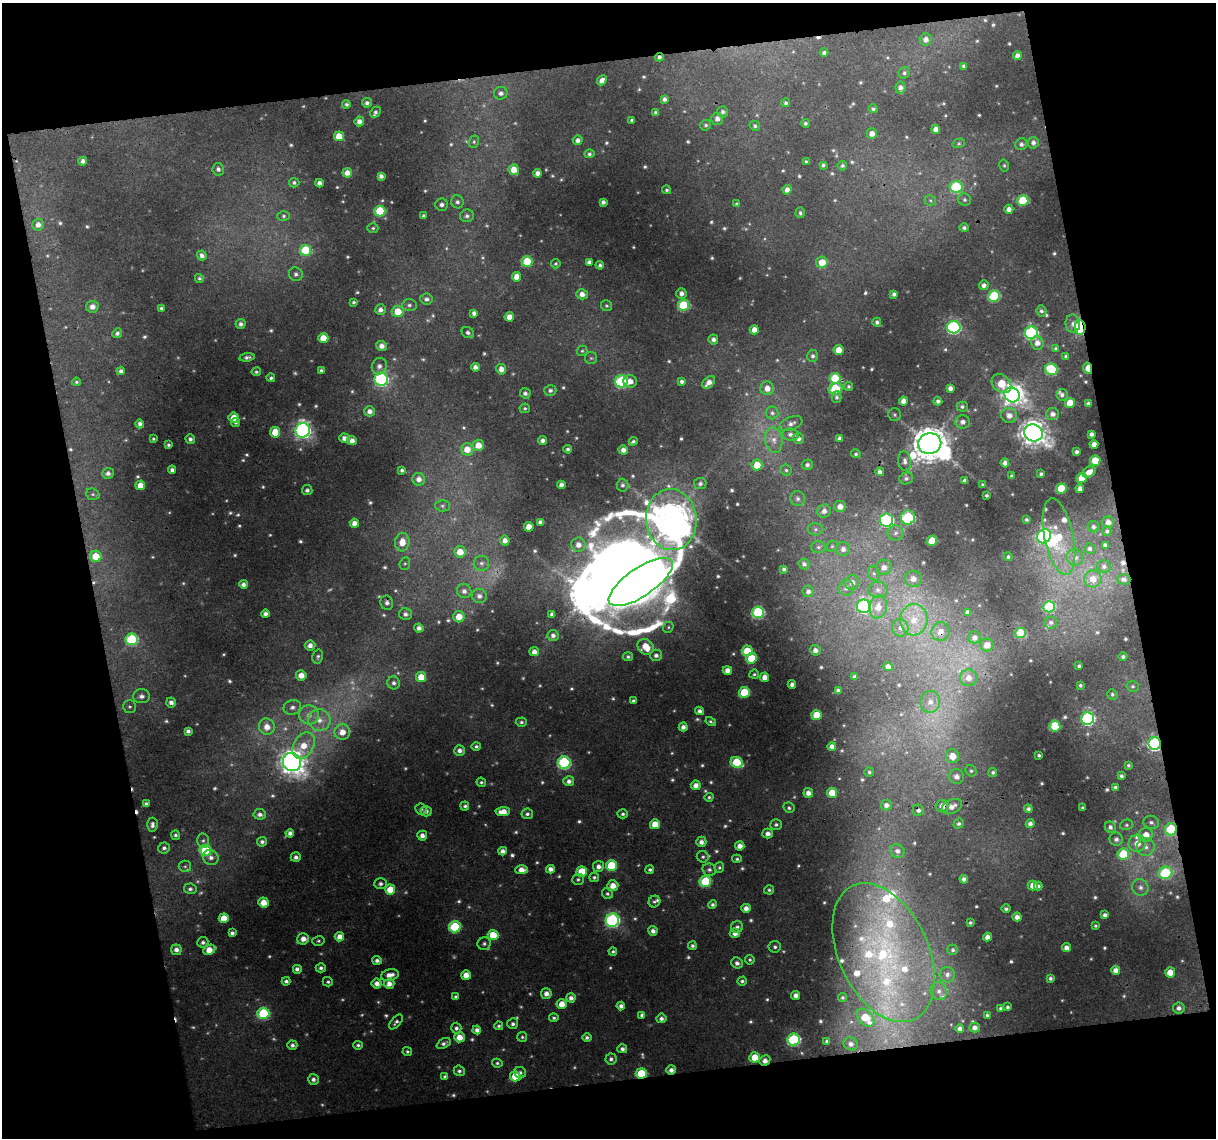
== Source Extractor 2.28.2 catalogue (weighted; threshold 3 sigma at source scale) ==
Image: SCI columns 1-1214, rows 18-1153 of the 1214 x 1167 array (HDU 1 of 3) = the unmasked area's bounding box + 8 px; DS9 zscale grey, full resolution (1 PNG px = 1 image px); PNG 1218 x 1140 px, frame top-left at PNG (2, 3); each listed source drawn as its Kron ellipse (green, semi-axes under 4 px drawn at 4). Shown black and unused: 25% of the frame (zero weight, under 3 of 4 exposures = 1% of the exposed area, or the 3 px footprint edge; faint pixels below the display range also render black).
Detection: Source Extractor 2.28.2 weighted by HDU 2 'WHT'. Background 0.0207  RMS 0.0035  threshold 0.0158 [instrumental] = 3 sigma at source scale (4.5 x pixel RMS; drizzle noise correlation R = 1.50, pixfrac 1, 0.0396/0.0396 arcsec/px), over >= 5 px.
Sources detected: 740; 50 too faint to see at this stretch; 7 inside a brighter object's white glare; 7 cosmic-ray / hot-pixel residue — neither listed nor drawn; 19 inside a brighter listed object's ellipse — not listed separately; of the other 657, all 500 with FLUX_AUTO >= 0.587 (the completeness limit of this list) listed and drawn (157 fainter detections not listed), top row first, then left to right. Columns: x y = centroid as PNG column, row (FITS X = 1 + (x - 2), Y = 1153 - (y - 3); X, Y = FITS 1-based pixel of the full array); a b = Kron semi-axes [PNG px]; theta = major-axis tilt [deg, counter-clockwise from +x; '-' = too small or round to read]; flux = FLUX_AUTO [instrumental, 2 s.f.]
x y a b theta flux
926 39 6 6 - 1.9
824 53 4 4 - 1
1017 56 4 4 - 2
659 57 4 4 - 1.1
963 66 4 3 - 0.63
904 73 6 5 - 0.89
602 80 5 4 - 2.3
900 88 6 5 - 1.7
501 93 7 6 - 1.5
664 99 4 4 - 1.1
367 103 5 4 - 1.1
786 103 4 4 - 0.75
346 104 4 4 - 0.8
873 109 4 4 - 0.8
375 112 6 4 44 0.85
723 112 5 5 - 1.1
656 113 4 4 - 1.2
717 119 6 6 - 1.9
632 120 3 3 - 0.72
359 121 5 4 - 2
805 123 4 4 - 0.78
706 125 5 5 - 0.77
755 126 5 5 - 0.74
936 129 4 4 - 2.3
872 134 5 5 - 2.5
339 136 5 5 - 6.1
578 140 5 4 - 1.5
474 142 6 5 - 0.65
959 143 6 4 17 0.61
1033 143 6 5 - 1.4
1021 144 6 5 - 1.1
589 154 5 4 - 0.77
83 161 4 4 - 1.4
806 162 4 3 - 0.69
823 165 4 4 - 0.72
1004 165 6 5 - 0.63
842 166 5 4 - 0.82
218 169 6 5 - 1.1
514 170 5 5 - 4.6
347 173 5 4 - 2.7
537 173 4 4 - 1.7
381 176 4 4 - 1.5
294 183 5 5 - 0.78
319 183 4 4 - 1.9
956 187 6 6 - 28
667 190 4 4 - 0.66
787 190 5 4 - 2
930 200 6 5 - 0.66
964 200 6 6 - 0.92
1023 201 5 5 - 19
457 202 6 6 - 1.2
603 202 4 4 - 1.3
737 204 4 4 - 0.69
442 205 6 6 - 1.4
1009 209 4 4 - 1.9
380 211 5 5 - 18
800 213 5 4 - 0.78
284 216 6 5 - 0.71
424 216 4 4 - 1
467 216 7 6 - 1.2
38 225 6 5 - 2.1
373 228 5 4 - 0.62
964 228 5 4 - 0.99
306 250 5 5 - 20
202 255 5 4 - 1.7
527 262 5 5 - 17
589 262 4 4 - 1.5
822 262 6 5 - 6
556 264 5 4 - 0.6
600 265 4 4 - 0.93
296 274 7 6 - 1.3
517 277 5 4 - 3.8
199 278 4 4 - 0.65
984 285 5 5 - 1.7
681 293 5 5 - 1.7
582 294 6 5 - 2.3
894 294 4 4 - 1.2
994 296 6 5 - 29
426 299 6 5 - 1.4
354 302 3 3 - 0.62
409 305 7 6 - 1
684 305 5 5 - 25
607 306 5 5 - 0.66
92 307 6 6 - 2.3
161 308 3 3 - 0.75
380 310 5 5 - 1.8
398 311 6 5 - 6.8
1041 311 5 5 - 1
474 313 4 4 - 1.3
509 317 5 4 - 3.1
877 322 4 4 - 1.1
1073 323 9 7 -83 1.7
241 324 5 5 - 1.3
954 327 6 6 - 64
1080 327 7 5 -85 37
754 330 4 4 - 3.1
468 332 6 5 - 1.2
117 333 5 4 - 0.97
1031 333 6 6 - 57
323 338 5 5 - 7.1
713 339 5 4 - 1.4
1037 343 7 6 - 2.4
382 346 5 5 - 2.3
1056 349 4 4 - 0.86
839 350 5 5 - 4.6
582 351 5 5 - 0.6
813 356 6 5 - 0.97
1066 356 3 3 - 0.67
247 357 7 4 9 1.1
591 358 6 6 - 0.69
379 366 8 7 - 1.8
475 367 4 4 - 1.6
1088 368 6 4 -77 7.2
501 369 5 5 - 2.7
1051 369 6 5 - 22
321 370 3 3 - 0.67
121 371 4 4 - 1.2
256 372 5 4 - 0.64
271 378 4 4 - 0.77
835 378 5 5 - 16
381 379 6 6 - 65
621 381 6 6 - 41
630 381 7 6 - 2.6
682 381 4 4 - 0.99
76 382 4 4 - 0.59
709 382 7 5 45 2.6
1001 384 11 8 -41 11
848 386 5 4 - 0.68
767 388 7 6 - 3
950 388 4 4 - 1.7
836 389 7 5 23 24
550 390 6 5 - 1
525 393 5 5 - 1.2
1012 395 8 7 - 200
1062 395 6 5 - 1.1
836 397 6 5 - 0.81
903 401 4 4 - 2.5
938 401 4 4 - 1.3
1070 403 5 5 - 8.8
1088 404 4 3 - 1.1
962 407 5 5 - 0.9
525 408 5 5 - 0.64
370 411 5 5 - 2
772 413 6 6 - 1
1053 414 6 6 - 1.9
895 415 6 6 - 0.67
1009 415 7 7 - 2.6
234 418 5 5 - 5
963 422 7 6 - 1.9
236 423 4 4 - 0.67
140 424 4 4 - 1.5
791 424 12 6 23 1.7
303 430 7 7 - 130
275 432 5 5 - 8.1
1033 433 9 8 - 360
790 434 8 6 -6 1.4
1091 434 4 4 - 1.2
344 438 5 4 - 2
798 438 5 5 - 1.5
840 438 4 4 - 1.4
153 439 4 3 - 0.59
190 439 5 4 - 1.2
542 440 5 4 - 1.5
774 440 13 8 -81 3.1
352 441 5 4 - 2.2
633 441 4 3 - 0.8
930 443 11 10 - 850
1094 444 4 4 - 2.4
169 445 3 3 - 0.7
478 445 5 5 - 4.6
467 449 6 6 - 5
568 449 4 4 - 1
623 450 5 4 - 2.1
1077 452 4 3 - 1
856 454 5 4 - 0.62
905 461 10 6 -83 1.6
1095 461 5 5 - 11
1005 463 4 4 - 1.9
757 465 5 5 - 6.6
807 465 5 5 - 1.1
172 470 4 4 - 1.4
402 470 4 3 - 0.86
786 470 5 5 - 0.7
880 472 4 4 - 1.4
1089 472 7 5 33 2.9
108 473 6 5 - 1.4
1041 474 4 3 - 0.97
1012 476 4 3 - 0.74
906 478 7 6 - 1.2
1082 478 5 5 - 8.5
419 479 6 6 - 2.3
965 481 4 4 - 1.6
700 484 6 5 - 0.9
140 485 5 5 - 3.7
561 485 4 4 - 2.1
622 485 6 6 - 1.1
983 485 4 3 - 0.68
1080 488 4 4 - 2.2
1061 489 5 5 - 13
307 490 5 5 - 1.1
93 494 7 5 -20 0.75
986 495 3 3 - 0.62
798 499 7 7 - 1.4
442 506 7 5 -2 0.84
840 506 6 6 - 2.5
824 511 7 6 - 2
908 518 7 7 - 32
671 520 30 25 -84 950
886 520 7 6 - 57
1026 520 4 3 - 0.67
540 522 4 4 - 1.5
1108 522 6 5 - 1.9
354 523 4 4 - 2.6
529 527 5 4 - 4.6
1093 527 6 5 - 0.97
816 529 8 6 -1 1.1
1107 531 5 4 - 0.75
896 533 8 7 - 1.7
1044 536 7 6 - 82
1059 537 39 14 -78 14
505 540 5 5 - 2.1
932 541 5 5 - 10
402 542 9 7 83 4.8
578 545 7 7 - 2.4
1105 545 4 4 - 0.96
832 546 6 5 - 0.61
818 547 7 6 - 0.94
843 549 7 7 - 2.1
1090 549 5 5 - 1
460 552 5 5 - 5.5
96 556 6 5 - 7.1
1008 557 4 4 - 0.69
1075 557 8 8 - 2.1
481 563 7 7 - 1.4
405 564 6 5 - 0.66
804 564 5 5 - 1.2
1104 566 7 6 - 1.1
884 567 8 7 - 2.8
784 569 4 3 - 0.9
874 573 7 6 - 1
913 579 8 8 - 2.5
1093 579 8 8 - 4.1
1124 579 7 5 -1 1.2
641 582 37 14 34 1200
852 583 7 7 - 2.3
243 584 4 4 - 1.4
846 588 8 7 - 1.5
878 590 9 8 - 2
464 591 7 7 - 1.8
808 591 5 5 - 1.5
479 596 7 7 - 1.9
387 603 7 6 - 1.5
864 606 7 7 - 65
878 607 11 9 80 4.4
1049 607 6 5 - 28
758 612 6 5 - 40
968 612 4 4 - 1.5
265 614 4 4 - 1.7
405 614 6 6 - 1.5
552 614 4 4 - 1.1
459 617 5 5 - 4.6
914 620 15 13 85 8.2
1051 622 6 6 - 1.1
668 627 6 5 - 0.59
419 628 4 4 - 1.6
900 628 9 8 - 2.1
940 632 9 9 - 3
1020 633 5 5 - 14
553 635 5 5 - 1.5
975 637 6 6 - 1.6
132 639 6 6 - 35
310 645 5 5 - 2
987 645 6 6 - 3.1
646 647 8 7 - 6.6
815 650 5 5 - 1.9
747 651 5 5 - 11
534 652 5 4 - 2.2
656 655 6 6 - 1.3
318 657 7 5 75 0.77
628 657 5 4 - 0.7
1123 657 4 4 - 0.83
752 658 5 5 - 14
1079 666 4 4 - 0.71
888 667 4 4 - 1.8
727 670 5 4 - 2.6
754 674 5 4 - 0.64
301 675 5 5 - 3.1
421 677 5 5 - 5.9
765 677 4 4 - 2.8
854 677 4 3 - 0.95
968 678 9 8 - 3.1
394 683 6 6 - 1.1
792 684 4 4 - 1.6
1080 685 4 3 - 0.63
1133 686 6 5 - 0.69
838 691 4 4 - 1.4
744 692 5 5 - 17
1112 694 5 5 - 0.68
141 696 8 7 - 1.7
633 701 4 3 - 0.93
171 702 5 4 - 1.6
930 702 11 10 - 3.9
130 707 6 6 - 0.77
292 707 9 7 20 1.8
699 711 4 4 - 1.3
309 715 10 9 - 3
817 715 5 5 - 9.5
1088 718 6 6 - 54
319 720 11 11 - 4.2
521 722 5 4 - 0.79
711 722 5 3 - 0.65
1055 726 5 5 - 18
267 727 8 7 - 4.2
683 727 4 4 - 1.7
188 731 4 4 - 1.2
342 732 8 7 - 4
1155 743 6 6 - 71
303 746 14 10 61 6.9
476 746 4 4 - 0.78
832 747 4 4 - 2
459 750 5 5 - 1.8
1039 755 3 3 - 0.61
952 756 7 6 - 5.8
292 762 9 8 - 320
564 762 6 6 - 45
737 762 6 5 - 17
1128 765 3 3 - 0.61
971 771 6 5 - 0.73
869 772 5 4 - 0.64
993 772 4 4 - 0.82
1121 776 4 3 - 0.86
956 777 7 7 - 2.4
569 781 5 5 - 1.7
481 782 5 4 - 0.6
696 785 5 5 - 2.4
1115 787 4 3 - 0.79
808 793 5 5 - 2.2
832 793 5 5 - 7.1
709 797 4 4 - 0.61
146 804 4 4 - 1.4
886 805 5 5 - 1.6
465 806 4 4 - 0.81
942 806 6 6 - 3
952 807 11 6 27 3
789 808 6 5 - 0.83
1083 808 3 3 - 0.74
421 809 6 5 - 0.89
1028 809 4 4 - 1
918 810 6 5 - 1.3
426 811 5 5 - 1.3
503 812 7 4 3 4.2
260 814 6 5 - 1.5
527 814 6 5 - 0.99
623 814 5 4 - 0.86
1151 822 8 6 -17 1.3
655 824 5 5 - 6
959 824 5 4 - 0.87
1030 824 4 4 - 1.5
152 825 7 5 86 1.4
776 825 6 5 - 0.92
1126 825 7 5 15 0.75
1110 827 6 5 - 1.3
1171 829 6 6 - 23
290 833 4 4 - 1.5
768 833 5 5 - 2
175 835 5 4 - 0.8
1146 835 7 6 - 4
422 836 5 5 - 2
1116 839 7 6 - 1.4
203 840 7 6 - 0.93
262 842 5 5 - 1.1
701 842 5 5 - 1.9
1137 843 9 8 - 4
740 846 4 4 - 2.5
1146 847 9 8 - 2.5
164 848 6 5 - 1.2
205 850 6 5 - 22
503 851 4 4 - 1.8
897 851 7 6 - 1.6
1123 854 6 5 - 19
211 857 8 7 - 1.7
296 857 5 4 - 1.3
703 857 6 5 - 0.76
737 859 5 4 - 0.64
611 865 5 5 - 18
185 866 6 5 - 0.82
598 866 5 5 - 1.9
719 867 5 5 - 0.63
550 869 4 4 - 1.9
522 870 6 4 1 3
650 870 4 4 - 0.8
709 870 7 6 - 1.2
582 872 5 5 - 14
1165 873 7 6 - 32
594 877 5 5 - 0.75
578 879 6 5 - 0.74
964 879 4 4 - 1.4
705 881 5 5 - 22
381 884 6 5 - 1.1
613 886 5 5 - 3.7
1033 886 5 5 - 3.6
1038 886 4 4 - 0.9
1140 887 8 8 - 1.9
190 889 6 5 - 1
390 890 5 5 - 6.9
769 890 5 4 - 0.68
607 894 6 5 - 0.74
263 902 5 5 - 4.6
654 902 6 5 - 0.86
712 904 4 4 - 0.87
746 908 4 4 - 2.1
1006 909 4 4 - 0.84
1105 915 4 4 - 1.3
1017 917 4 4 - 2.1
224 918 5 5 - 6.8
612 920 7 6 - 76
970 923 4 4 - 0.67
1095 926 3 3 - 0.61
455 927 6 5 - 28
737 927 6 5 - 1.1
653 931 5 4 - 1.8
232 933 4 3 - 1.1
735 933 5 4 - 2.2
493 935 5 5 - 8.9
339 937 5 4 - 3
987 937 4 4 - 2.1
303 939 6 5 - 3
318 941 6 5 - 0.67
203 942 5 5 - 1.1
484 944 6 6 - 0.99
692 946 4 4 - 0.91
775 947 6 5 - 1.1
1066 948 4 4 - 2
176 950 5 5 - 1.8
209 950 6 5 - 5.1
953 950 5 5 - 0.73
613 951 4 4 - 0.65
884 953 74 44 -65 80
377 960 5 4 - 1.3
750 960 5 4 - 0.62
737 963 6 5 - 1.3
321 968 5 4 - 1.1
297 969 5 5 - 1.4
1116 970 4 4 - 2.2
1170 972 5 5 - 5.3
390 975 9 6 14 3.1
466 975 5 5 - 3.9
947 975 7 7 - 1.8
1050 978 3 3 - 0.84
286 981 4 4 - 1
742 981 5 4 - 0.86
328 982 5 4 - 0.73
377 983 5 5 - 2.3
389 984 5 5 - 2.8
939 991 9 8 - 2
546 994 5 5 - 2.2
796 995 4 4 - 2
456 997 4 3 - 0.9
842 997 4 4 - 0.66
571 998 5 4 - 1.8
562 1004 5 5 - 4
621 1006 4 4 - 1.8
1007 1007 3 3 - 0.73
1000 1008 4 4 - 0.68
1179 1008 6 5 - 1.5
263 1013 6 5 - 28
642 1015 4 4 - 1
987 1015 4 3 - 0.7
554 1018 4 4 - 0.77
661 1018 5 5 - 1.3
865 1018 10 7 -46 9.9
396 1022 9 4 49 1.1
513 1024 5 5 - 1.1
499 1026 4 4 - 0.71
456 1028 5 5 - 1.2
975 1028 5 5 - 1.7
960 1029 4 4 - 1.6
477 1030 4 4 - 1.9
459 1037 5 5 - 4.6
522 1037 5 5 - 0.63
587 1037 5 4 - 0.94
794 1039 6 6 - 47
827 1041 4 3 - 0.93
444 1043 7 4 26 1.2
851 1044 7 6 - 1.6
292 1045 5 4 - 1.2
358 1045 5 4 - 0.78
622 1049 5 4 - 1.3
407 1051 5 4 - 0.68
755 1057 5 5 - 8.2
611 1059 5 5 - 1
765 1060 6 5 - 2.2
497 1063 5 4 - 0.71
671 1070 5 4 - 1.7
459 1071 5 5 - 0.99
520 1073 6 5 - 1.1
641 1074 5 5 - 19
515 1076 5 5 - 7.5
445 1077 4 4 - 1.3
313 1079 5 5 - 1.4
Overlapping masked pixels (flux is a lower limit): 13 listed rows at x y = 659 57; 1080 327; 1088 368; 940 632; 171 702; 1155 743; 942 806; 918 810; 1171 829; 865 1018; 765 1060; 671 1070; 641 1074